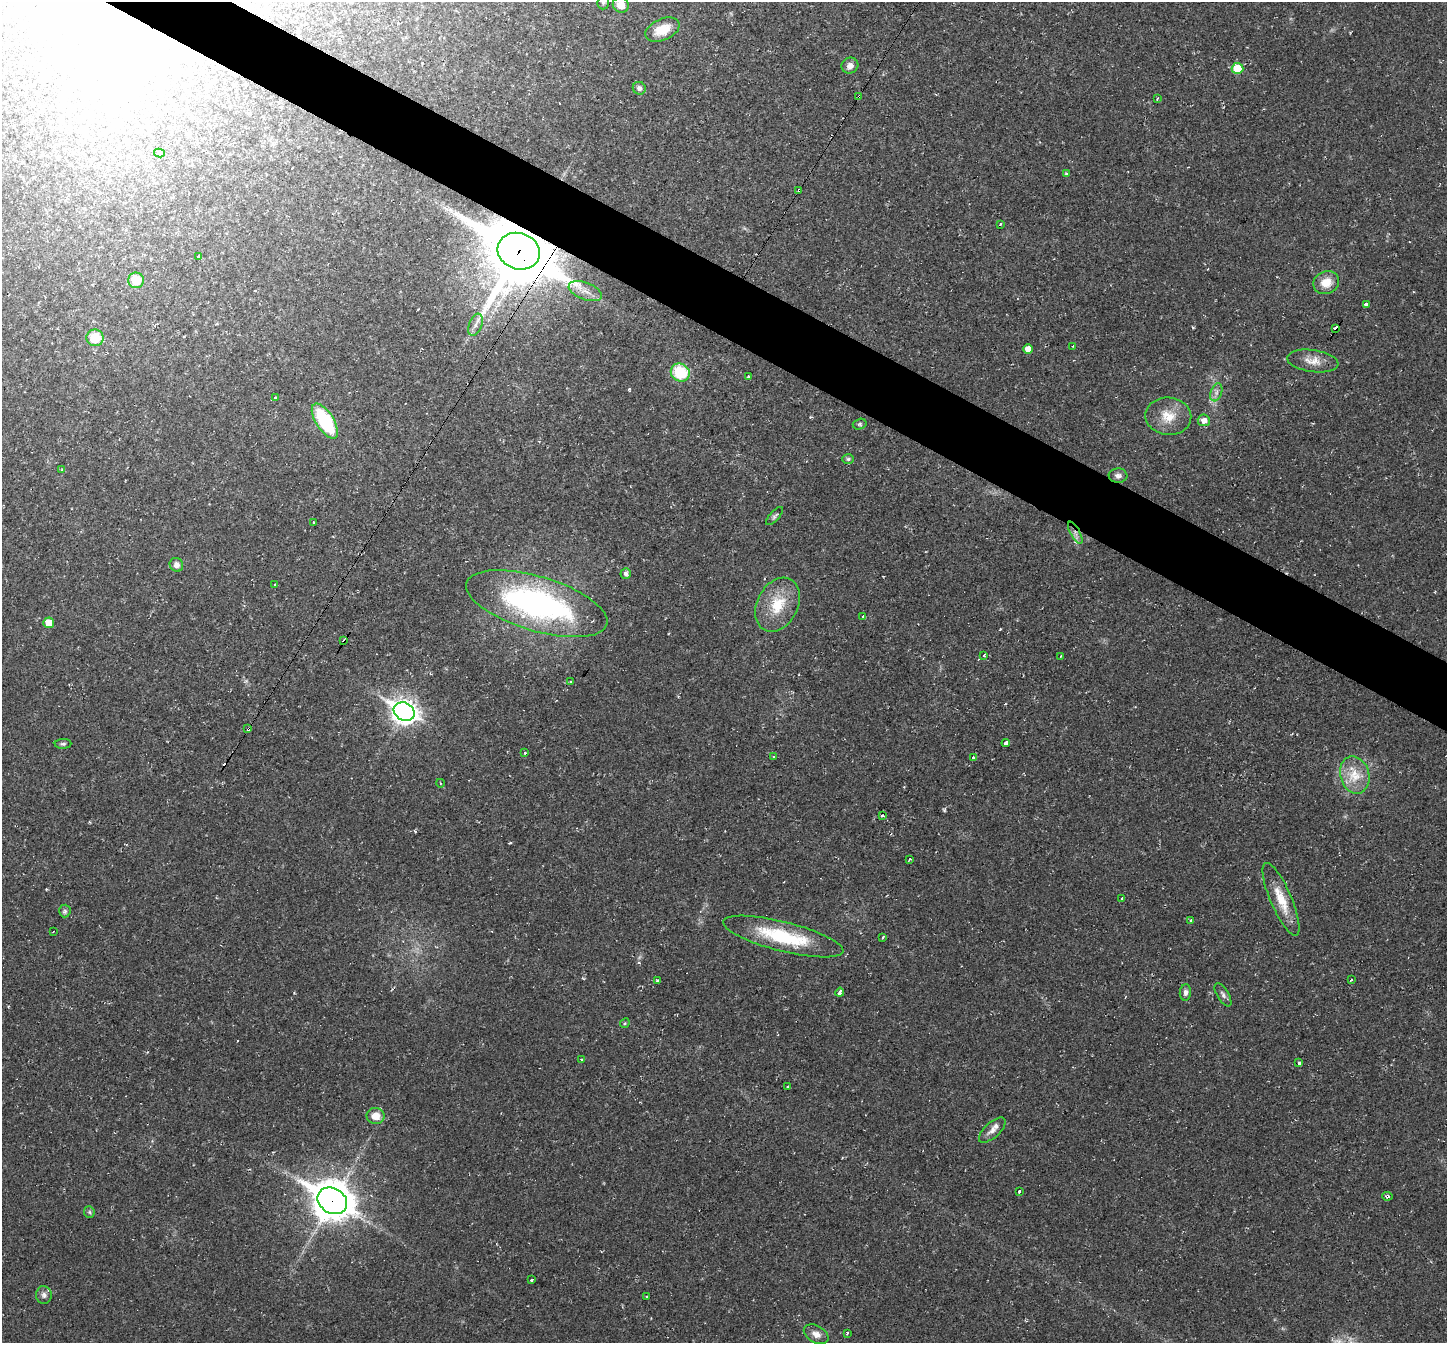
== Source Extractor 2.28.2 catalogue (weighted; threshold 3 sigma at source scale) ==
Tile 11 of 4 x 4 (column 3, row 3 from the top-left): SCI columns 2891-4335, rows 1486-2826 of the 5780 x 5789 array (HDU 1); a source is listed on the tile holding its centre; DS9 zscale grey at full resolution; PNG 1449 x 1345 px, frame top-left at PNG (2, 2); each listed source drawn as its Kron ellipse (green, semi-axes under 4 px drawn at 4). Shown black and unused: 5% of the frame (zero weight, under 2 of 3 exposures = <1% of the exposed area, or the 3 px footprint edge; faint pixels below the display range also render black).
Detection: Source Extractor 2.28.2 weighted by HDU 2 'WHT'; one run over the whole footprint, this tile lists its part. Background 0.0216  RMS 0.006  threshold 0.0269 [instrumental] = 3 sigma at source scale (4.5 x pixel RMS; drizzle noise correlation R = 1.50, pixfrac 1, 0.05/0.05 arcsec/px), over >= 5 px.
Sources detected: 98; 8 cosmic-ray / hot-pixel residue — neither listed nor drawn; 3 inside a brighter listed object's ellipse — not listed separately; the other 87 listed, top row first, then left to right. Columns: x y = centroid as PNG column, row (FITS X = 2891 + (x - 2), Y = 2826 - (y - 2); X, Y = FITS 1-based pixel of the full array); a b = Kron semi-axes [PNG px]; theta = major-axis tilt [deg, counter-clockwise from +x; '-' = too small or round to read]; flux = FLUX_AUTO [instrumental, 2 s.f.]
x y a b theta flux
603 2 7 6 - 1.4
621 5 8 7 - 6.4
662 30 18 10 24 11
850 66 8 7 - 3.6
1237 68 6 5 - 16
639 88 6 6 - 2
859 96 3 3 - 2.3
1157 99 4 3 - 0.94
159 153 5 4 - 0.92
1066 174 4 3 - 0.74
799 190 3 3 - 3.9
1000 224 3 3 - 0.93
519 251 21 18 -20 4500
199 257 4 3 - 5
136 280 8 7 - 11
1326 282 13 11 21 8.6
585 291 17 8 -20 6.2
1366 304 3 3 - 7.9
476 325 11 6 69 2.9
1336 328 4 3 - 20
95 338 8 8 - 14
1073 346 3 2 - 0.37
1028 349 5 5 - 5.2
1313 361 26 11 -8 7.1
680 372 9 8 - 26
748 377 3 3 - 1.6
1216 392 9 5 71 2.3
275 398 3 2 - 0.68
1168 416 23 18 -5 13
1204 420 6 6 - 4.1
325 421 20 9 -57 40
860 424 7 5 15 1.1
848 459 6 5 - 1.1
62 470 4 3 - 0.82
1118 476 9 7 2 2.3
775 516 11 4 47 1.5
314 522 3 3 - 1.4
1075 533 12 5 -61 2.8
176 565 7 6 - 3
626 573 5 5 - 2.1
275 585 3 3 - 1.7
537 604 73 27 -17 140
777 605 28 20 62 20
863 616 3 2 - 1.1
49 623 5 5 - 9.5
344 641 4 3 - 29
984 655 3 3 - 1.7
1061 656 3 2 - 0.5
571 682 3 3 - 1.4
404 712 11 8 -29 480
248 729 4 3 - 2.7
1006 743 4 3 - 5.4
63 744 8 5 1 1.2
525 753 3 3 - 1.1
773 757 3 2 - 0.74
973 757 3 3 - 3.3
1355 775 19 14 -75 13
440 783 4 3 - 0.57
882 815 3 3 - 7.8
910 859 3 3 - 1
1122 899 3 3 - 2.2
1281 899 39 10 -67 14
65 911 6 5 - 1.3
1191 920 3 3 - 0.99
53 932 2 2 - 0.47
783 937 62 14 -14 40
883 937 3 3 - 1.6
1351 979 3 3 - 2.1
658 980 3 2 - 0.63
840 992 4 3 - 4.8
1185 992 8 5 85 2.1
1223 995 13 5 -59 1.9
625 1023 5 4 - 0.71
581 1060 3 3 - 1.3
1299 1063 3 3 - 3
788 1087 3 3 - 2.9
376 1116 9 8 - 7.3
992 1130 16 7 42 4.1
1019 1192 3 3 - 2.3
1387 1196 5 3 - 1.1
332 1201 15 12 -31 1500
89 1212 6 5 - 1
532 1280 4 3 - 3.3
44 1295 9 8 - 2.3
647 1297 3 3 - 3.5
847 1333 4 3 - 1.8
816 1334 13 8 -29 4
Overlapping masked pixels (flux is a lower limit): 9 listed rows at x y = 859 96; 799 190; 519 251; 1336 328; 1075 533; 344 641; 248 729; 1387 1196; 332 1201
Isophote crosses this tile's border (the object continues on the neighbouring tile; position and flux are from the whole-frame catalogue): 2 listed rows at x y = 603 2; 621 5